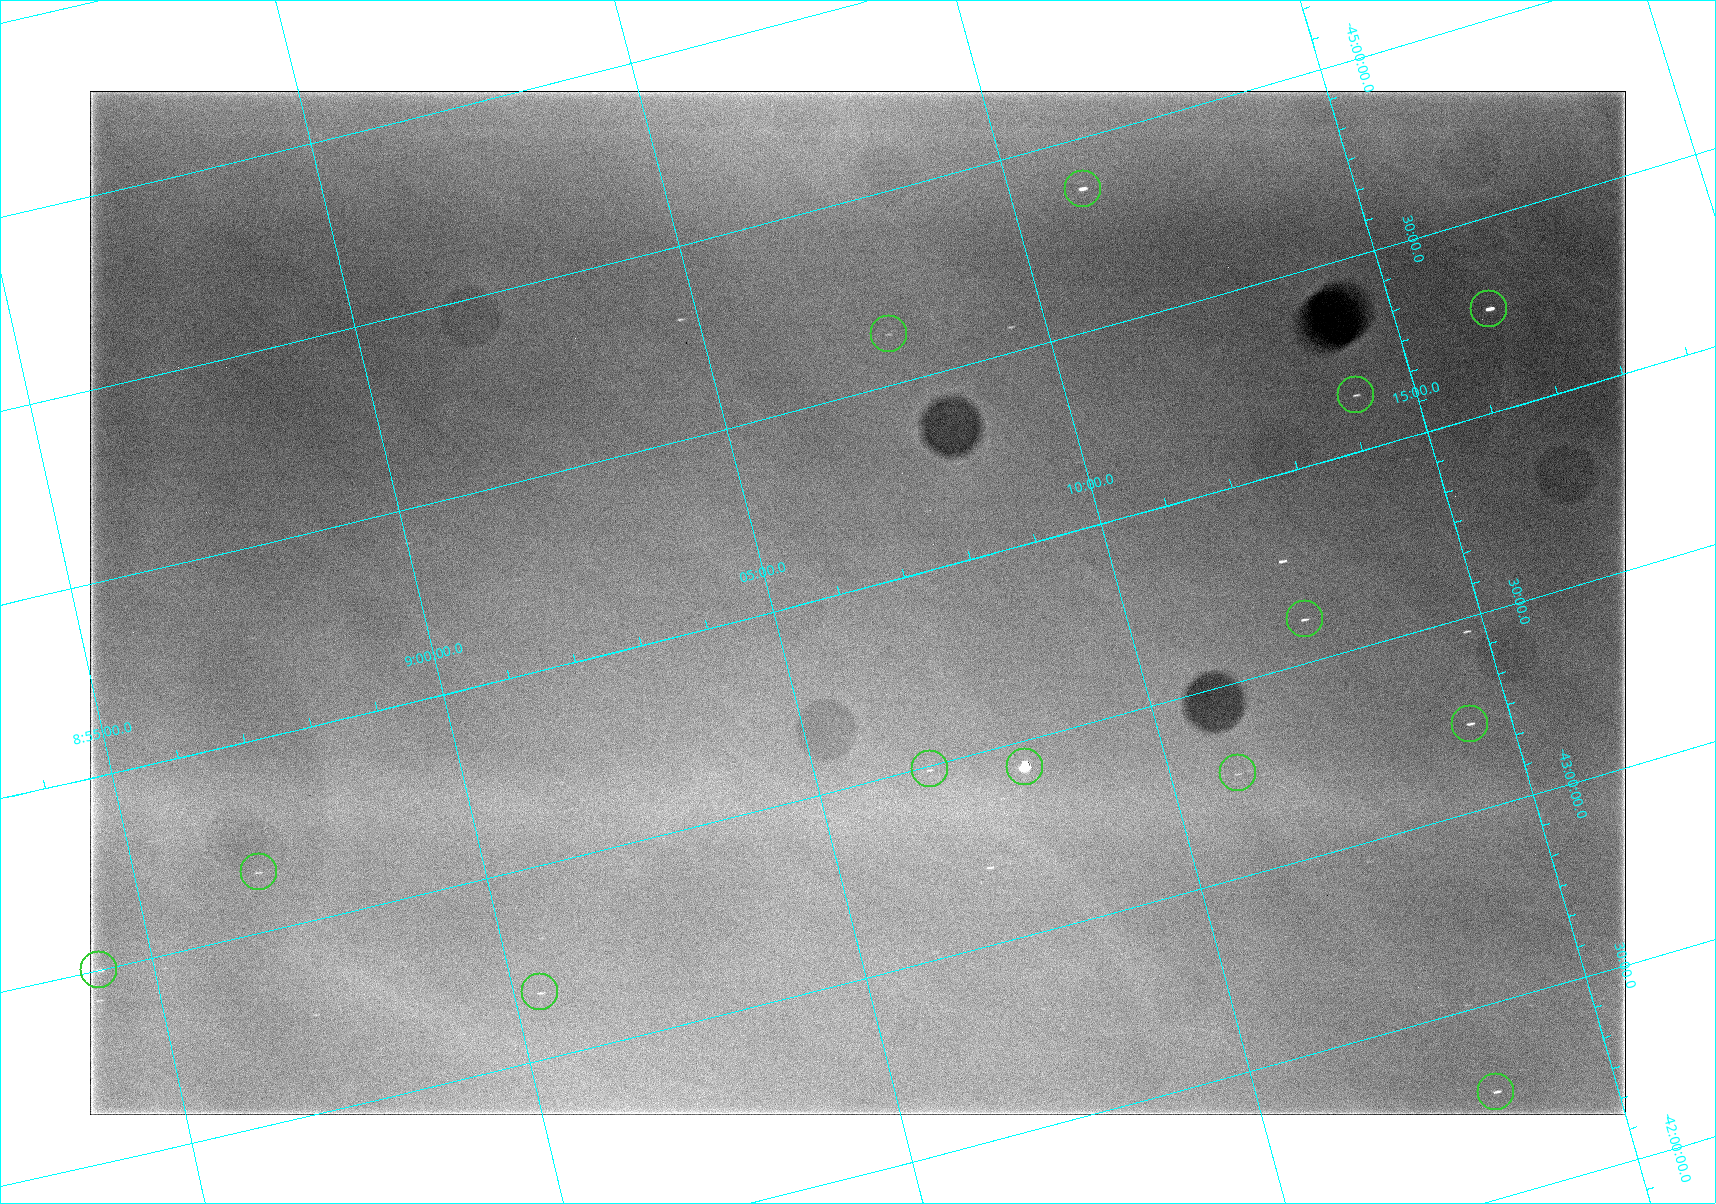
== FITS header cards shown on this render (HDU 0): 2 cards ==
NAXIS1  =                 1536 / length of data axis 1
NAXIS2  =                 1024 / length of data axis 2

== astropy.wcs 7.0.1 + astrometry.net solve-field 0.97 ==
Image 1536 x 1024 px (HDU 0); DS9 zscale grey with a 90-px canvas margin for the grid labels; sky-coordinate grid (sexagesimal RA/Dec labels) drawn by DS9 from the SOLVED WCS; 13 Tycho-2 reference stars matched to detected sources circled (green)
Header WCS: none
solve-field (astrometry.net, Tycho-2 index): SOLVED blind (the file carries no WCS)
Solved WCS: RA---TAN-SIP/DEC--TAN-SIP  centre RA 09:06:14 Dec -43:58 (136.56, -43.97 deg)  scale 9.54 arcsec/px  FOV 244.1' x 162.5'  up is +165 deg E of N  parity normal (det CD < 0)
(file carries no celestial WCS; the grid is the blind solution)
Tycho-2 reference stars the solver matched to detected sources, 13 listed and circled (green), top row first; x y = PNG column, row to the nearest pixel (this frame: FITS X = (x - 90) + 1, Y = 1024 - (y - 91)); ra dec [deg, ICRS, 3 dp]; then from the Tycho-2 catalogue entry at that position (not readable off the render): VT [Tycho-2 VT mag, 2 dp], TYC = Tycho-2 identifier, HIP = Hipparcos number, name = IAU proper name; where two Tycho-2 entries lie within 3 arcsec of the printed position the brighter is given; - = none
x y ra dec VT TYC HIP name
1083 189 137.768 -44.868 5.03 7690-536-1 45085 -
1489 309 139.096 -44.266 5.30 7690-2863-1 45505 -
889 334 136.927 -44.632 6.79 7689-948-1 44790 -
1356 395 138.534 -44.146 5.82 7690-2862-1 45314 -
1305 619 138.127 -43.613 5.96 7690-2852-1 45189 -
1470 724 138.602 -43.227 5.22 7690-2858-1 45344 -
1025 767 136.999 -43.433 2.38 7689-2617-1 44816 Suhail
930 769 136.662 -43.492 7.37 7689-759-1 44713 -
1238 773 137.741 -43.267 7.03 7690-2859-1 45079 -
259 872 134.196 -43.657 7.63 7688-782-1 - -
99 970 133.553 -43.499 7.15 7688-370-1 43717 -
540 992 135.093 -43.174 6.03 7689-1211-1 44213 -
1496 1092 138.328 -42.273 6.41 7686-3236-1 45242 -